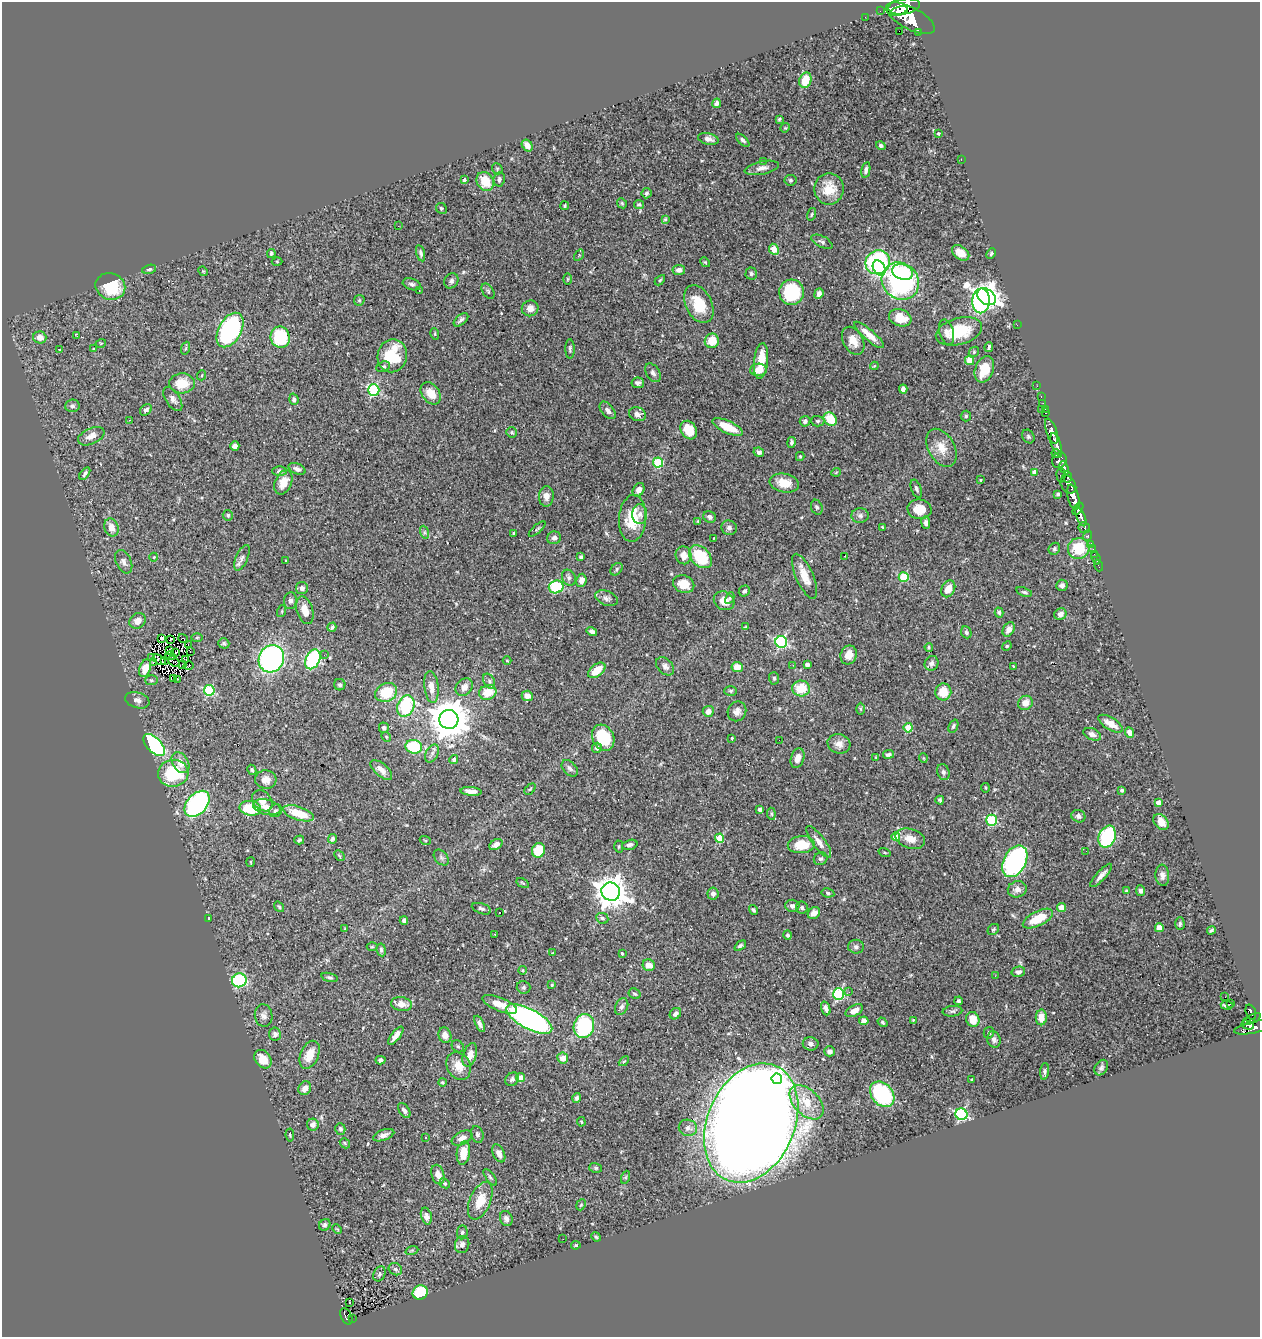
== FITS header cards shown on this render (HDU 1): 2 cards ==
NAXIS1  =                 1258
NAXIS2  =                 1335

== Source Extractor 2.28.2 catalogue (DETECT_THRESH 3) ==
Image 1258 x 1335 px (HDU 1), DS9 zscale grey, 1 PNG px = 1 image px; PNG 1262 x 1339 px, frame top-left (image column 1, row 1335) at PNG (2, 2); each listed source drawn as its Kron ellipse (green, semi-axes under 4 px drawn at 4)
Background 0.482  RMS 0.025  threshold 0.0752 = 3 sigma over >= 5 px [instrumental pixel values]
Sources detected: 464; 1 with non-positive FLUX_AUTO (blend fragments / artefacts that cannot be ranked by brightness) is neither listed nor drawn; the other 463 listed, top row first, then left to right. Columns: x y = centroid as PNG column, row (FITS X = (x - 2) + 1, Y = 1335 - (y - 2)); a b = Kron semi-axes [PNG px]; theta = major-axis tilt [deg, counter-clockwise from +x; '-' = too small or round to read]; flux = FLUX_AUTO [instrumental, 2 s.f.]
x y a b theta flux
904 6 16 7 8 2400
880 11 2 2 - 5.7
899 11 9 3 16 410
865 17 2 2 - 5.3
910 18 27 11 -27 2900
899 31 2 2 - 600
918 32 4 2 - 65
805 80 8 6 71 38
717 103 5 3 - 4.8
779 119 3 3 - 2.1
785 128 5 4 - 1.9
938 133 4 3 - 3.5
708 139 10 5 -13 7.7
743 140 8 4 -44 3.9
527 145 6 5 - 11
881 146 5 4 - 3.3
961 159 2 2 - 4
763 161 2 2 - 8.6
762 168 17 6 12 10
497 169 6 5 - 2.5
866 170 8 4 79 4.7
499 179 7 5 81 4.6
464 180 4 3 - 3.6
790 180 6 5 - 3.3
485 181 10 8 -58 36
829 189 15 15 - 37
647 193 5 5 - 2.9
622 203 5 4 - 2.5
639 205 5 4 - 2.9
565 206 4 4 - 2.3
441 208 6 5 - 3.2
812 214 6 4 73 2.2
665 219 3 3 - 2.2
398 226 2 2 - 0.86
822 242 11 5 -27 5.3
774 249 6 5 - 32
271 253 4 4 - 2.6
421 253 8 4 -76 3.8
961 253 10 6 -37 18
991 254 6 4 64 2.3
579 255 6 4 57 1.9
277 262 5 3 - 1.6
705 262 5 4 - 2
878 262 12 11 - 210
879 268 8 6 -59 43
149 269 7 4 14 2.8
679 270 6 5 - 6.8
203 271 5 4 - 1.7
902 272 11 7 -19 84
751 274 6 5 - 3.7
568 279 6 4 90 1.8
660 280 6 3 45 2
451 281 8 6 56 4.9
900 281 20 17 -46 290
412 284 9 5 -18 4.8
110 286 15 13 -21 73
419 290 3 2 - 1
488 291 8 5 -56 3.3
791 292 12 12 - 110
819 294 5 4 - 5.4
986 297 10 7 -34 1400
359 300 6 5 - 2.3
981 301 12 9 87 160
699 304 20 13 -63 46
530 308 8 8 - 11
900 318 11 8 -20 32
461 320 8 5 41 4.4
1017 325 3 2 - 3.5
230 330 19 11 60 260
959 331 24 13 16 73
946 332 13 7 -75 9.3
435 334 5 3 - 1.8
869 335 19 5 -41 18
77 336 3 2 - 17
40 337 6 6 - 13
280 337 11 9 -71 99
712 341 7 7 - 33
853 341 15 10 -61 20
101 343 5 3 - 1.3
989 347 5 3 - 3.5
186 348 6 4 71 2.2
59 349 4 3 - 2
93 349 3 2 - 1.5
570 349 10 4 -90 3.7
974 352 5 4 - 2.2
392 356 16 14 78 69
970 360 5 4 - 32
761 361 18 7 84 33
874 366 4 4 - 1.6
383 367 7 5 21 3.6
984 369 13 9 70 42
758 370 8 6 3 18
653 373 10 6 -58 5.7
202 375 5 3 - 1.5
182 383 13 10 3 30
638 383 6 5 - 4.6
1037 386 2 2 - 6.7
903 389 4 4 - 5.6
374 390 6 5 - 180
431 393 12 8 -52 26
1041 397 3 2 - 9.4
173 399 13 7 -56 8.4
294 399 6 4 -74 3.9
1043 403 2 2 - 6
72 406 7 6 - 4.5
1042 409 2 2 - 8.9
1045 409 3 2 - 6.9
146 410 6 5 - 4.5
608 410 10 6 -50 7.2
1046 413 3 2 - 12
637 414 9 6 -22 7.3
966 416 5 5 - 2.7
830 419 7 6 - 50
129 420 3 2 - 1.8
805 421 5 5 - 4.2
818 421 7 5 -1 3.4
728 427 16 6 -24 36
689 430 10 7 -58 34
1051 431 13 5 -72 820
512 432 5 5 - 2.6
91 436 14 8 25 14
1028 436 7 5 -58 3.1
792 442 5 4 - 3.6
1056 444 11 5 -72 650
235 446 5 4 - 8
941 448 20 13 -61 24
759 452 5 4 - 4.9
1057 454 5 3 - 130
800 456 4 4 - 1.8
1059 460 8 7 - 340
658 463 5 5 - 98
1064 468 7 4 -64 260
297 469 9 5 -22 7
280 471 7 5 -1 4.2
836 472 5 3 - 1.2
1035 472 4 4 - 12
85 473 7 4 55 3.8
1061 475 7 4 -89 130
1068 477 5 3 - 160
981 480 4 3 - 1.2
283 482 13 8 66 22
784 483 15 9 -11 26
1068 485 9 7 -56 510
916 489 10 5 -70 4.6
639 490 7 5 61 8.5
1058 494 3 3 - 3.7
546 496 10 7 88 9.9
1073 497 12 5 -76 1200
817 507 7 5 -69 3.8
919 509 12 10 -5 25
1078 509 7 4 55 310
640 514 10 7 -90 9.4
228 515 5 5 - 2.7
860 516 8 7 - 6.4
710 517 6 5 - 5.8
1081 517 10 4 -67 540
633 518 23 13 86 52
698 521 3 3 - 1.8
926 523 6 4 -82 4.8
111 527 9 7 -69 14
882 527 3 2 - 1.3
729 528 8 7 - 5.2
1084 528 6 5 - 160
537 529 10 4 41 2.7
424 532 7 4 -72 3.6
514 533 3 3 - 2.2
1087 536 5 3 - 94
554 538 7 6 - 6.3
713 538 3 2 - 1.5
1091 544 4 3 - 31
1079 548 11 10 - 57
1054 549 6 5 - 3.2
1093 549 2 2 - 5.3
1094 554 2 2 - 6.2
684 555 9 8 - 16
845 556 2 2 - 1.6
154 557 4 3 - 1.1
581 557 3 3 - 3.4
700 557 13 9 -46 79
242 558 13 6 66 7
1096 558 7 2 -69 7.8
286 561 3 2 - 1.2
124 562 12 7 -64 7.2
1098 565 6 3 -69 11
616 569 7 5 46 3
805 576 24 8 -66 25
904 577 5 5 - 87
569 578 8 6 -62 5.1
581 580 6 5 - 10
684 584 11 8 -23 29
1062 585 6 5 - 6.1
556 587 7 6 - 100
302 588 6 6 - 7
948 589 9 6 63 22
744 591 6 5 - 3.7
1024 592 8 4 -18 3.1
606 598 11 7 -22 6.9
730 598 6 4 62 2.8
290 601 8 6 83 6
724 601 10 9 - 17
305 610 14 8 -73 21
282 611 6 4 72 1.8
999 612 5 4 - 3.4
1060 614 6 5 - 7.7
137 621 9 7 36 12
332 627 5 3 - 3.1
746 627 3 2 - 1.7
1009 629 8 5 60 11
592 632 5 4 - 4.5
966 632 6 5 - 3.7
162 638 3 2 - 3
183 638 5 2 - 0.89
197 638 5 3 - 2
170 640 4 2 - 0.45
781 642 6 6 - 230
224 643 6 5 - 2.9
188 645 3 2 - 1.3
1007 646 5 4 - 2
929 647 4 3 - 2
170 651 3 2 - 1.6
190 651 3 2 - 5
176 653 2 2 - 1
324 655 2 2 - 3
849 655 10 8 68 15
170 656 5 2 - 0.6
152 657 3 2 - 1.2
271 659 14 12 64 380
313 659 10 7 65 200
159 660 7 2 -33 1.5
165 660 3 2 - 1.3
185 660 3 2 - 1.7
507 661 4 3 - 1.4
153 662 3 2 - 1100
174 662 6 2 -40 0.85
931 663 7 6 - 5.7
182 664 4 2 - 2.4
793 665 2 2 - 0.83
807 665 4 4 - 7.4
189 666 5 2 - 1.4
665 666 10 7 -44 6.9
1013 666 3 2 - 0.99
737 667 5 5 - 20
145 668 9 5 70 16
597 670 10 6 38 28
774 678 6 5 - 2.7
174 679 4 2 - 2.7
177 679 2 2 - 1.2
151 680 6 5 - 3
489 681 8 5 -62 4.6
340 685 6 5 - 3.3
431 687 16 7 -83 17
464 687 9 7 50 12
801 688 9 8 - 43
209 690 5 5 - 110
731 691 6 5 - 3
386 692 11 9 25 61
488 692 9 7 21 33
943 692 8 8 - 30
527 696 6 5 - 12
137 700 12 7 -17 7.8
1025 703 7 6 - 15
406 706 11 8 69 120
860 709 6 4 -88 2.3
708 711 5 5 - 12
737 711 10 9 - 8.9
449 719 9 9 - 5200
1111 724 14 6 -31 19
953 726 7 4 67 3.4
384 728 5 5 - 5.2
908 728 4 4 - 46
1130 733 5 4 - 14
1092 734 9 5 -24 6
386 737 5 4 - 2.1
603 738 13 10 -63 81
732 738 3 2 - 1.8
779 740 3 2 - 2.2
839 744 11 9 -15 13
154 745 13 7 -46 270
414 747 8 7 - 92
597 748 5 5 - 6.1
432 753 9 6 63 6.3
888 754 5 3 - 3.5
876 757 3 2 - 1.3
797 758 10 6 72 14
923 758 5 3 - 1.4
454 760 4 4 - 4.3
180 763 11 8 -57 17
570 768 10 6 -46 5.8
252 770 5 4 - 3.1
381 770 13 6 -41 14
943 772 8 6 -74 4.7
173 773 15 13 7 96
266 780 10 9 - 15
985 788 4 2 - 1.5
530 789 6 4 45 2.2
1122 790 4 3 - 2.9
471 791 10 4 -5 8.9
940 800 4 3 - 2.8
262 801 12 9 -49 14
1158 803 4 4 - 15
197 804 15 10 48 310
267 807 14 7 -13 15
250 808 11 7 -9 65
760 809 4 3 - 4.3
275 811 7 6 - 3.2
298 813 16 6 -18 41
771 814 6 4 -83 2.4
1078 816 7 6 - 5.1
991 820 5 5 - 140
1161 822 9 6 -50 18
896 837 4 4 - 30
1107 837 11 8 67 140
719 838 4 4 - 42
332 839 5 4 - 4
910 839 15 9 -17 19
299 840 5 3 - 2.6
425 840 5 3 - 1.5
819 842 19 6 -54 14
496 844 7 5 31 9.3
630 845 8 4 14 5.1
801 845 13 8 4 39
619 847 6 4 88 2.3
539 850 7 6 - 54
1086 851 2 2 - 1.2
884 852 6 3 -19 1.8
339 856 6 3 -46 2
441 858 9 6 -50 4.4
821 859 7 6 - 4.3
1015 861 17 11 63 320
251 862 5 3 - 1.4
1101 875 15 4 47 9.7
1162 875 10 7 -85 7.5
523 883 7 2 -33 1.7
1017 889 9 8 - 10
1126 891 3 3 - 3.1
1140 891 5 4 - 4.9
611 892 9 9 - 2700
828 893 6 4 -12 3.1
713 894 6 5 - 7.9
792 906 7 6 - 6.6
279 907 6 4 -53 2.3
802 908 6 6 - 4
1061 908 4 4 - 29
481 909 10 5 -18 4.7
753 910 5 4 - 3.2
499 913 2 2 - 1.3
814 913 7 5 40 13
602 918 6 5 - 4.1
209 919 4 2 - 1.9
1038 919 16 7 27 44
404 920 4 4 - 4.4
1180 923 6 4 -89 3.3
1159 928 4 4 - 21
345 929 4 4 - 1.7
993 930 6 5 - 3.5
1211 930 4 3 - 2.4
495 934 3 2 - 2
787 935 4 4 - 3.4
740 946 6 4 39 3.5
372 947 5 3 - 1.7
856 947 8 7 - 5.1
381 950 6 4 -81 3.7
552 953 2 2 - 1.3
622 953 3 3 - 2.5
649 965 6 5 - 11
523 970 4 3 - 1.4
1018 972 7 5 13 4.9
995 976 3 2 - 1.4
330 977 9 4 -14 3.2
239 980 7 7 - 150
552 985 3 3 - 1.7
524 987 7 6 - 3.2
849 992 3 3 - 2.3
635 994 6 5 - 2.7
838 994 6 5 - 190
1225 997 2 2 - 22
958 1001 4 3 - 3.9
1231 1003 3 2 - 2.3
402 1004 10 7 -9 14
500 1004 19 6 -22 20
1227 1005 6 2 -5 4.4
622 1007 9 6 62 5
826 1008 7 4 -71 5.6
854 1011 9 5 29 12
952 1011 10 5 7 4.3
1251 1012 8 5 -70 120
675 1014 6 5 - 6.4
264 1016 11 8 -82 7.9
1041 1017 8 5 88 20
529 1019 25 10 -28 590
973 1019 8 6 -71 23
1252 1019 10 4 26 180
913 1020 3 2 - 1.6
864 1021 5 4 - 6.2
882 1022 5 4 - 2.7
480 1024 9 4 -65 6.1
1248 1025 6 3 -16 130
584 1026 12 10 71 140
1254 1027 21 6 12 420
989 1033 6 5 - 3.2
275 1034 6 6 - 5.2
445 1035 8 6 -73 10
396 1036 11 4 52 10
994 1039 8 6 -74 5.9
811 1044 8 6 -8 6.2
458 1046 7 5 -42 3.6
830 1051 5 5 - 6
310 1055 15 9 66 28
470 1055 12 6 73 17
563 1058 5 5 - 13
263 1059 10 7 -53 24
380 1060 5 4 - 5
624 1061 6 3 43 1.9
459 1066 14 11 -61 25
1101 1068 8 6 56 4.3
1045 1071 8 4 84 3.8
520 1078 4 4 - 16
512 1079 7 6 - 4.8
777 1079 5 5 - 410
972 1080 3 2 - 1.3
442 1082 4 3 - 2
305 1088 7 6 - 11
882 1094 14 10 -49 160
577 1098 5 4 - 3.8
807 1102 20 12 -46 39
404 1110 8 5 -54 5.3
961 1114 6 5 - 270
581 1122 5 4 - 2.1
751 1123 62 43 66 8600
313 1125 6 6 - 8.5
688 1128 9 8 - 8.6
340 1129 6 5 - 3.9
477 1134 8 6 -74 5
290 1135 6 4 -82 2.1
384 1135 11 5 20 7.8
426 1138 3 2 - 1.9
462 1138 11 6 26 9.5
345 1143 5 4 - 2.1
463 1153 12 6 82 27
499 1153 9 5 -64 8.1
596 1168 6 5 - 2.8
438 1175 10 6 -75 12
490 1177 10 3 -54 2.8
626 1177 6 4 71 2.2
445 1183 5 3 - 2.5
480 1201 20 10 66 34
581 1205 6 4 67 2
426 1216 8 5 -75 8.6
506 1218 8 6 -68 6.3
325 1225 6 5 - 3.8
337 1229 5 3 - 1.7
462 1232 7 5 82 4
596 1237 5 4 - 2.1
563 1239 2 2 - 1.7
462 1244 9 7 76 7.4
576 1245 4 3 - 2.7
412 1250 6 4 19 2.3
395 1269 7 5 -31 4.7
379 1274 8 5 66 4.3
420 1292 8 7 - 71
349 1302 3 2 - 2.2
346 1316 9 5 -64 82
352 1318 2 2 - 5.3
At the frame edge (FLAGS 8, measured only in part): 1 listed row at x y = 904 6
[1 non-positive-flux detection neither listed nor drawn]